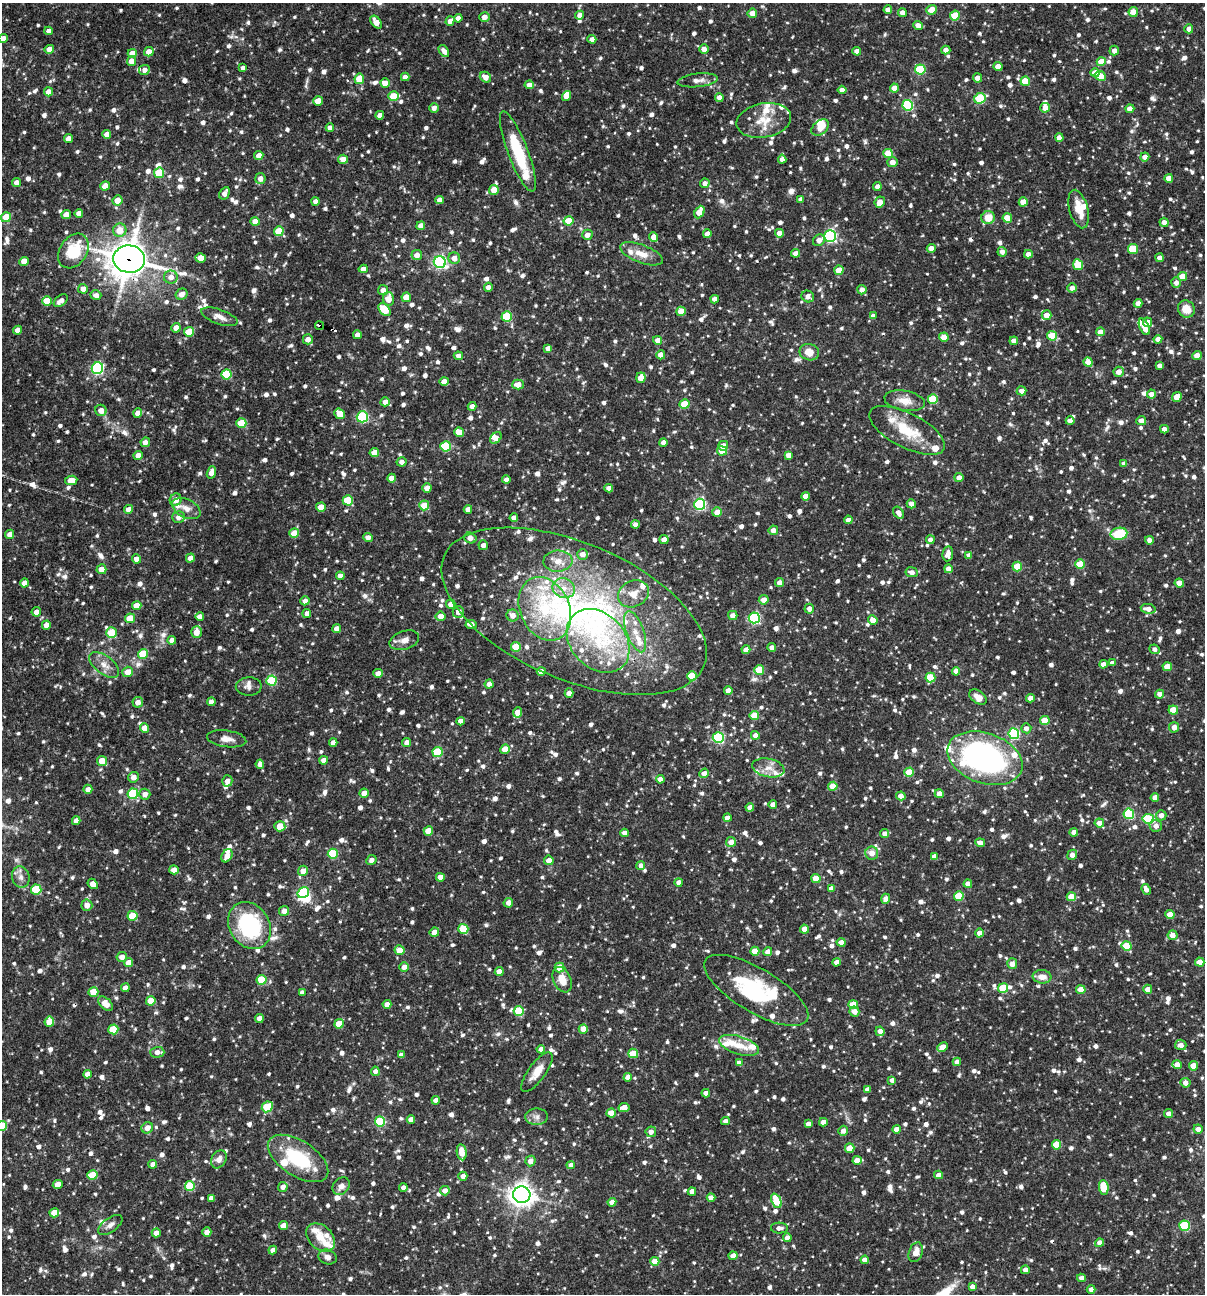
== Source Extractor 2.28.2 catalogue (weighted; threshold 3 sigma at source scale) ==
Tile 11 of 4 x 4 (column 3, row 3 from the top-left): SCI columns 2657-3859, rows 1293-2584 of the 5187 x 5169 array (HDU 1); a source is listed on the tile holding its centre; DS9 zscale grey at full resolution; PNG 1207 x 1296 px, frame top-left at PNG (2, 3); each listed source drawn as its Kron ellipse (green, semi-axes under 4 px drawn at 4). Shown black and unused: <1% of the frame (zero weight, under 3 of 4 exposures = <1% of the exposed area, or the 3 px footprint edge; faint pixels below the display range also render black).
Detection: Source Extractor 2.28.2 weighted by HDU 2 'WHT'; one run over the whole footprint, this tile lists its part. Background 0.0982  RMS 0.004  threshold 0.018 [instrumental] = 3 sigma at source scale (4.5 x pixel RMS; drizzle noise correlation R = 1.50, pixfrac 1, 0.05/0.05 arcsec/px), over >= 5 px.
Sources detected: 1472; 5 inside a brighter object's white glare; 7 cosmic-ray / hot-pixel residue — neither listed nor drawn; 57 inside a brighter listed object's ellipse — not listed separately; of the other 1403, all 500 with FLUX_AUTO >= 1.93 (the completeness limit of this list) listed and drawn (903 fainter detections not listed), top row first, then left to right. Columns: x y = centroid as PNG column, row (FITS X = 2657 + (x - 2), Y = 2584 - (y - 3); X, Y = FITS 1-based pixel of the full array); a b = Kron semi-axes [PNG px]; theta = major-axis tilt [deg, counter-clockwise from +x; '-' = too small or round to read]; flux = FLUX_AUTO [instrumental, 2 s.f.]
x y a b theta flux
888 10 4 4 - 2.5
932 10 5 4 - 8.1
1133 12 5 4 - 4.5
752 13 5 4 - 3.4
902 13 4 4 - 2.7
580 15 4 4 - 2.5
955 16 5 5 - 9
484 17 5 5 - 2.8
458 18 4 4 - 2.7
450 21 5 4 - 2.4
376 22 7 4 -53 3.7
918 25 5 4 - 2.8
1189 29 4 4 - 3.1
49 31 4 4 - 2.6
3 38 4 4 - 3.3
592 39 4 4 - 2.1
49 49 4 4 - 3.3
704 49 5 5 - 2.9
946 50 4 4 - 2.4
444 51 7 4 -56 2.2
857 51 4 4 - 3
1114 51 5 4 - 2.3
149 52 5 4 - 3.8
132 53 4 4 - 4.8
131 61 5 4 - 3.7
1101 62 4 4 - 7.2
998 66 4 4 - 4.2
243 68 4 4 - 2.2
920 69 5 5 - 25
144 70 5 5 - 2
1095 73 4 4 - 4.7
1100 76 6 4 -27 5.8
405 77 4 4 - 2.8
485 77 6 5 - 3.2
977 78 4 4 - 2.6
359 79 5 4 - 7.8
697 80 20 6 6 2.6
1025 81 5 4 - 8.3
385 83 5 4 - 3.6
529 85 4 4 - 2.6
894 88 4 4 - 4.2
842 90 4 4 - 2.8
48 92 4 4 - 3.6
393 96 5 5 - 9.5
566 96 5 4 - 4.2
719 97 4 4 - 2.1
980 98 6 5 - 22
318 101 5 4 - 6.5
908 105 5 5 - 32
434 108 5 4 - 2.1
1045 108 5 4 - 3
1130 109 4 4 - 3.4
380 115 4 4 - 2.9
764 120 27 17 10 9.8
820 127 10 6 38 5.1
330 128 4 4 - 2.8
107 134 4 4 - 2.4
1059 137 4 4 - 2.9
68 138 4 4 - 2.8
518 151 43 10 -69 22
888 153 5 4 - 9.6
259 155 5 4 - 3.1
1145 157 4 4 - 2.9
343 159 5 4 - 3.5
782 159 4 4 - 2.5
892 162 5 5 - 2.8
159 173 5 5 - 16
260 178 5 5 - 2.8
1169 178 4 4 - 4.3
17 183 4 4 - 2.7
705 183 5 4 - 2.1
105 186 5 4 - 3.5
877 186 4 4 - 2.3
494 190 5 5 - 6.1
224 193 7 4 60 2.2
801 199 4 4 - 2
117 200 5 5 - 3.9
439 200 4 4 - 2.5
316 201 4 4 - 2.2
880 202 6 5 - 3.3
1023 202 4 4 - 6.2
1079 209 20 9 -75 6.5
699 212 6 4 63 7.9
79 213 4 4 - 2.7
66 215 5 4 - 4.1
6 217 5 5 - 6.5
988 218 6 6 - 6
1007 218 5 4 - 6.5
255 221 4 4 - 4.1
569 221 5 4 - 9.1
1164 222 4 4 - 2.5
421 226 4 4 - 3.5
120 230 7 6 - 5.6
279 231 5 5 - 12
779 233 4 4 - 3.3
707 234 4 4 - 3.5
587 235 5 5 - 2.5
830 236 6 5 - 70
653 237 5 4 - 2.7
819 240 6 5 - 2.5
931 248 4 4 - 3.6
1133 249 5 5 - 13
73 251 19 13 56 17
1002 252 4 4 - 2
795 253 4 4 - 2.9
642 254 22 9 -20 5.4
1028 254 4 4 - 2.3
417 255 5 5 - 2.9
201 258 5 4 - 3.5
454 258 6 5 - 3
1160 258 4 4 - 2.5
129 259 16 13 -5 760
24 261 5 4 - 4.7
440 262 6 6 - 76
1078 265 5 5 - 13
363 269 4 4 - 2.6
839 270 4 4 - 7.3
1183 276 4 4 - 6.1
171 277 7 6 - 2.7
1176 283 5 5 - 2.2
488 287 4 4 - 2.2
1072 288 5 4 - 2.4
83 289 5 4 - 2.6
383 290 5 5 - 2.6
862 290 4 4 - 2.4
181 294 6 5 - 2.7
96 295 5 5 - 1.9
808 296 6 5 - 2.2
406 297 4 4 - 5.2
388 299 7 6 - 4
715 299 4 4 - 2.5
47 301 5 5 - 7.6
61 301 8 5 39 2.5
1138 303 4 4 - 2.7
1186 309 9 8 - 5.3
385 310 7 5 -48 11
681 311 4 4 - 5.9
1047 315 5 4 - 3.4
507 316 5 5 - 23
873 316 4 4 - 2.7
219 317 19 7 -19 3.2
1148 322 5 4 - 3.2
319 326 4 3 - 5.7
1144 327 9 4 -67 4.6
176 328 5 4 - 2.6
18 330 4 4 - 2.6
189 332 5 4 - 9
1100 332 4 4 - 4
357 335 4 4 - 2.6
1052 336 5 4 - 11
944 337 5 4 - 3.5
308 339 5 5 - 2.3
1158 339 4 4 - 3.1
658 340 4 4 - 2.8
1014 341 4 4 - 2.6
548 348 4 4 - 2.4
809 352 10 8 -19 4.7
661 355 4 4 - 4.1
458 356 4 4 - 2.1
1197 356 5 4 - 6.4
1088 362 5 4 - 5.3
1160 365 4 4 - 2.3
97 368 6 5 - 59
1119 372 5 5 - 2.8
226 374 5 5 - 18
641 378 5 4 - 5.2
444 381 4 4 - 3.1
518 385 6 5 - 4
1022 391 5 4 - 2.6
1151 394 4 4 - 2.6
1177 397 5 4 - 6.6
933 399 5 5 - 16
905 401 20 10 -10 4.9
385 402 4 4 - 2.7
685 404 5 4 - 9.4
472 406 4 4 - 2.7
101 410 6 5 - 3.3
138 413 4 4 - 3.1
339 414 6 5 - 5.5
362 417 5 5 - 38
1070 421 4 4 - 2.4
1141 421 5 4 - 2.6
241 423 5 5 - 13
1164 429 4 4 - 2.6
907 430 42 17 -27 16
459 432 5 4 - 5.9
496 438 6 4 49 3.8
145 442 5 4 - 2.7
663 442 4 4 - 2.6
446 446 5 5 - 23
723 446 5 5 - 3.7
722 451 5 4 - 4.4
374 453 5 4 - 5.6
138 455 4 4 - 3.3
788 455 4 4 - 2.7
402 462 5 4 - 2.2
1124 464 4 4 - 2.3
211 472 6 4 70 3.3
392 478 4 4 - 4.8
959 478 4 4 - 2.9
71 480 6 4 9 4
506 480 4 4 - 2.5
427 488 4 4 - 3.3
609 488 4 4 - 2.5
805 496 4 4 - 4
176 500 6 6 - 3.5
348 500 5 5 - 15
700 504 5 5 - 56
911 504 5 4 - 2.5
424 505 5 5 - 6.9
321 507 5 4 - 5.8
129 509 5 4 - 3.2
186 509 15 9 -26 3.5
468 509 4 4 - 2.7
717 512 5 5 - 3.5
898 513 6 4 -55 2.3
178 517 6 6 - 2.5
514 518 4 4 - 2.8
848 520 4 4 - 2.5
635 525 4 4 - 2.1
773 530 5 4 - 2.5
294 533 5 4 - 6.9
10 534 4 4 - 2.9
1119 534 8 6 9 14
368 537 5 4 - 2.1
470 538 6 5 - 3
664 539 4 4 - 2.8
930 540 4 4 - 2.3
1149 540 4 4 - 2.2
483 545 5 5 - 2.1
582 554 5 5 - 3
948 554 7 5 81 2.7
969 555 4 4 - 2.1
190 558 4 4 - 2.6
137 559 4 4 - 2.8
558 561 14 10 3 4.5
1080 564 5 5 - 11
1017 566 5 4 - 10
101 569 5 5 - 3.5
948 569 4 4 - 2.4
912 572 6 5 - 2
340 576 4 4 - 2
25 583 4 4 - 2.8
779 583 4 4 - 2.3
1179 583 4 4 - 4.7
564 588 11 9 -23 4.8
633 594 16 13 27 5.8
764 600 5 4 - 2.9
305 601 4 4 - 2.1
451 604 5 4 - 2.9
137 606 4 4 - 5.3
545 609 33 24 -66 29
809 609 5 4 - 2.3
1148 609 7 5 -10 3.1
574 611 141 68 -23 180
36 612 5 4 - 2.6
458 612 6 5 - 3
307 613 4 4 - 2.3
513 615 6 6 - 2.9
733 615 5 4 - 2.9
441 616 5 5 - 4
200 617 4 4 - 2.9
130 618 5 4 - 7.3
754 618 5 5 - 51
873 620 5 4 - 3.2
471 624 5 4 - 2.7
46 625 4 4 - 2.9
337 629 4 4 - 2.7
196 632 6 5 - 3.7
635 632 21 8 -70 6
111 633 5 5 - 11
172 640 4 4 - 2.7
404 640 15 9 18 3
598 641 36 27 -47 31
516 647 5 5 - 10
772 648 4 4 - 2.5
1155 649 5 5 - 1.9
746 650 4 4 - 3.3
143 654 5 5 - 15
1112 663 4 4 - 2.5
1103 664 4 4 - 2.6
104 665 17 9 -38 3.9
1167 667 4 4 - 6.6
759 670 5 5 - 12
541 671 4 4 - 2.8
956 671 4 4 - 3
128 672 5 5 - 4.2
378 673 4 4 - 2.5
692 676 5 5 - 15
930 677 5 5 - 13
272 681 5 5 - 23
489 684 4 4 - 2.6
249 686 13 9 1 2.1
728 690 4 4 - 2.6
569 693 4 4 - 2.9
1159 694 4 4 - 2.6
978 697 10 6 -38 4
1030 698 4 4 - 2.5
138 702 5 5 - 2.8
211 702 4 4 - 2
1173 710 4 4 - 7.5
517 712 5 4 - 4.3
754 716 5 4 - 7.9
1045 720 5 4 - 8.7
460 721 4 4 - 2.5
1174 727 5 5 - 3.2
145 728 4 4 - 5.4
1026 728 5 5 - 2.1
1014 734 5 5 - 40
755 735 4 4 - 2.5
718 738 5 5 - 40
227 739 20 8 -7 3.4
333 742 4 4 - 2.5
407 742 4 4 - 2.8
505 749 5 4 - 8.2
437 752 5 5 - 17
985 758 39 25 -19 94
324 760 4 4 - 3
102 761 5 5 - 5.9
260 764 4 4 - 2.4
768 768 16 9 -12 3.8
909 772 4 4 - 9.2
704 773 5 4 - 2.7
133 777 5 5 - 2.7
660 779 4 4 - 2.7
227 781 5 5 - 2.1
833 786 4 4 - 7.1
88 789 4 4 - 2.4
364 793 4 4 - 4.3
133 794 5 5 - 26
145 794 5 5 - 2.6
939 794 4 4 - 2.9
901 796 5 4 - 3
1155 797 4 4 - 2.6
773 805 4 4 - 2.7
750 807 4 4 - 2.6
1129 814 5 5 - 27
1161 815 5 5 - 2.7
727 818 4 4 - 2.5
1148 819 6 5 - 27
76 821 4 4 - 2.6
1099 823 4 4 - 2.6
280 826 5 5 - 6.8
1156 826 6 5 - 1.9
428 831 5 4 - 5.3
1074 832 4 4 - 2.4
625 833 4 4 - 2.6
885 834 4 4 - 2.8
731 842 5 5 - 3.2
980 843 5 4 - 2.6
872 853 6 6 - 3.4
333 854 5 5 - 17
1072 855 5 4 - 3
227 856 7 5 58 3.3
934 856 4 4 - 2.8
371 860 5 5 - 2
549 860 5 5 - 3
641 866 4 4 - 2.2
174 870 4 4 - 2.4
303 871 5 5 - 3.2
21 877 11 8 -75 2.3
440 877 4 4 - 3.1
816 878 4 4 - 6.6
679 882 4 4 - 2.5
93 884 6 4 -49 3.8
968 884 4 4 - 3.6
831 889 4 4 - 3.1
1146 889 5 4 - 2.3
36 890 5 5 - 17
303 893 6 5 - 32
959 896 5 5 - 15
1071 897 4 4 - 6
886 899 5 4 - 2.7
508 903 5 4 - 2.4
87 905 6 5 - 3
284 911 5 5 - 2.7
1170 915 4 4 - 7
132 916 5 5 - 8.4
249 926 25 20 -58 39
463 929 5 5 - 14
804 929 4 4 - 4.8
434 932 5 4 - 3
980 933 4 4 - 2.8
1173 935 5 5 - 2.7
841 942 4 4 - 2.8
1127 946 5 4 - 12
400 950 5 5 - 6.2
755 951 4 4 - 7.3
768 952 4 4 - 3.2
122 957 5 5 - 2.6
836 962 4 4 - 2.3
1200 962 4 4 - 5.6
129 963 4 4 - 4
1012 964 5 5 - 2.6
404 967 5 5 - 2.9
560 967 5 5 - 8.4
499 972 4 4 - 3.9
1042 977 9 7 -7 3.4
262 980 5 5 - 15
562 980 13 8 -66 4.8
125 988 4 4 - 2.7
1003 988 5 5 - 17
1148 989 4 4 - 2.8
756 990 59 22 -31 34
1081 990 4 4 - 6.8
93 992 5 5 - 8.8
302 992 4 4 - 2
151 1001 5 4 - 6.6
106 1004 9 5 -43 4.3
387 1004 4 4 - 3.6
853 1004 4 4 - 8.6
519 1011 5 5 - 16
854 1011 5 5 - 3.3
259 1018 4 4 - 2.8
49 1022 5 5 - 8.1
339 1024 5 4 - 9.3
113 1029 5 5 - 14
583 1029 4 4 - 4.5
880 1031 5 4 - 2.6
739 1045 21 9 -17 5.6
1181 1045 6 5 - 2.8
942 1047 5 4 - 5.5
541 1049 4 4 - 2.6
157 1052 7 5 2 2.2
633 1053 5 4 - 11
401 1055 4 4 - 2.6
957 1062 4 4 - 3.5
739 1063 4 4 - 2.3
1177 1065 4 4 - 3.2
1193 1066 4 4 - 6.7
375 1071 4 4 - 2
537 1072 23 8 53 5
87 1074 4 4 - 2.7
628 1077 4 4 - 2.9
892 1080 4 4 - 1.9
1185 1083 5 5 - 2.7
867 1089 4 4 - 2.4
706 1093 4 4 - 2.8
436 1100 4 4 - 2.7
267 1107 6 5 - 15
624 1107 5 4 - 4.5
611 1113 4 4 - 5.7
1168 1113 4 4 - 2.3
536 1117 11 8 2 2.1
411 1119 4 4 - 2.7
380 1121 5 5 - 26
725 1121 4 4 - 2.2
823 1122 4 4 - 3.2
808 1124 4 4 - 2.5
2 1126 5 5 - 12
147 1128 6 5 - 2.8
896 1129 4 4 - 3.1
1198 1129 4 4 - 2.7
843 1131 5 4 - 2.1
651 1132 5 5 - 2.5
1056 1145 4 4 - 11
850 1148 5 4 - 7.5
462 1152 8 5 -81 4.3
298 1158 34 17 -33 24
219 1159 9 7 59 2.5
857 1160 4 4 - 3.6
530 1161 5 5 - 3
153 1164 4 4 - 2.6
571 1165 4 4 - 2.4
92 1175 5 5 - 9.8
939 1175 4 4 - 2.6
463 1176 4 4 - 2.5
58 1184 5 4 - 3.9
190 1186 5 5 - 18
341 1186 9 7 49 2.6
283 1187 5 4 - 2.3
1104 1187 7 5 -81 13
403 1188 4 4 - 2.1
445 1191 5 4 - 2.7
692 1192 4 4 - 2.7
522 1195 8 8 - 300
211 1198 4 4 - 2.1
711 1198 4 4 - 2.8
776 1201 7 5 -67 11
612 1202 4 4 - 3.3
54 1213 5 4 - 6.4
110 1225 14 7 37 2.1
283 1226 4 4 - 4.6
1185 1226 5 5 - 25
779 1228 8 5 -1 2.2
207 1232 4 4 - 3.3
156 1233 4 4 - 2.9
321 1237 16 12 -44 5.3
787 1238 4 4 - 2.6
1099 1243 4 4 - 2.3
273 1250 4 4 - 2.6
916 1252 10 7 70 4.3
733 1256 4 4 - 2.9
328 1257 9 7 -21 2.2
865 1260 4 4 - 3.8
655 1261 4 4 - 7
1025 1270 4 4 - 2.4
1081 1278 4 4 - 2.7
972 1287 4 4 - 2.8
1091 1289 4 4 - 2.1
Overlapping masked pixels (flux is a lower limit): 3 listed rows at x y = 129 259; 319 326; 574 611
Isophote crosses this tile's border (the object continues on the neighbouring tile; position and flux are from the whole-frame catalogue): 3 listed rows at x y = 932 10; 3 38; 2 1126